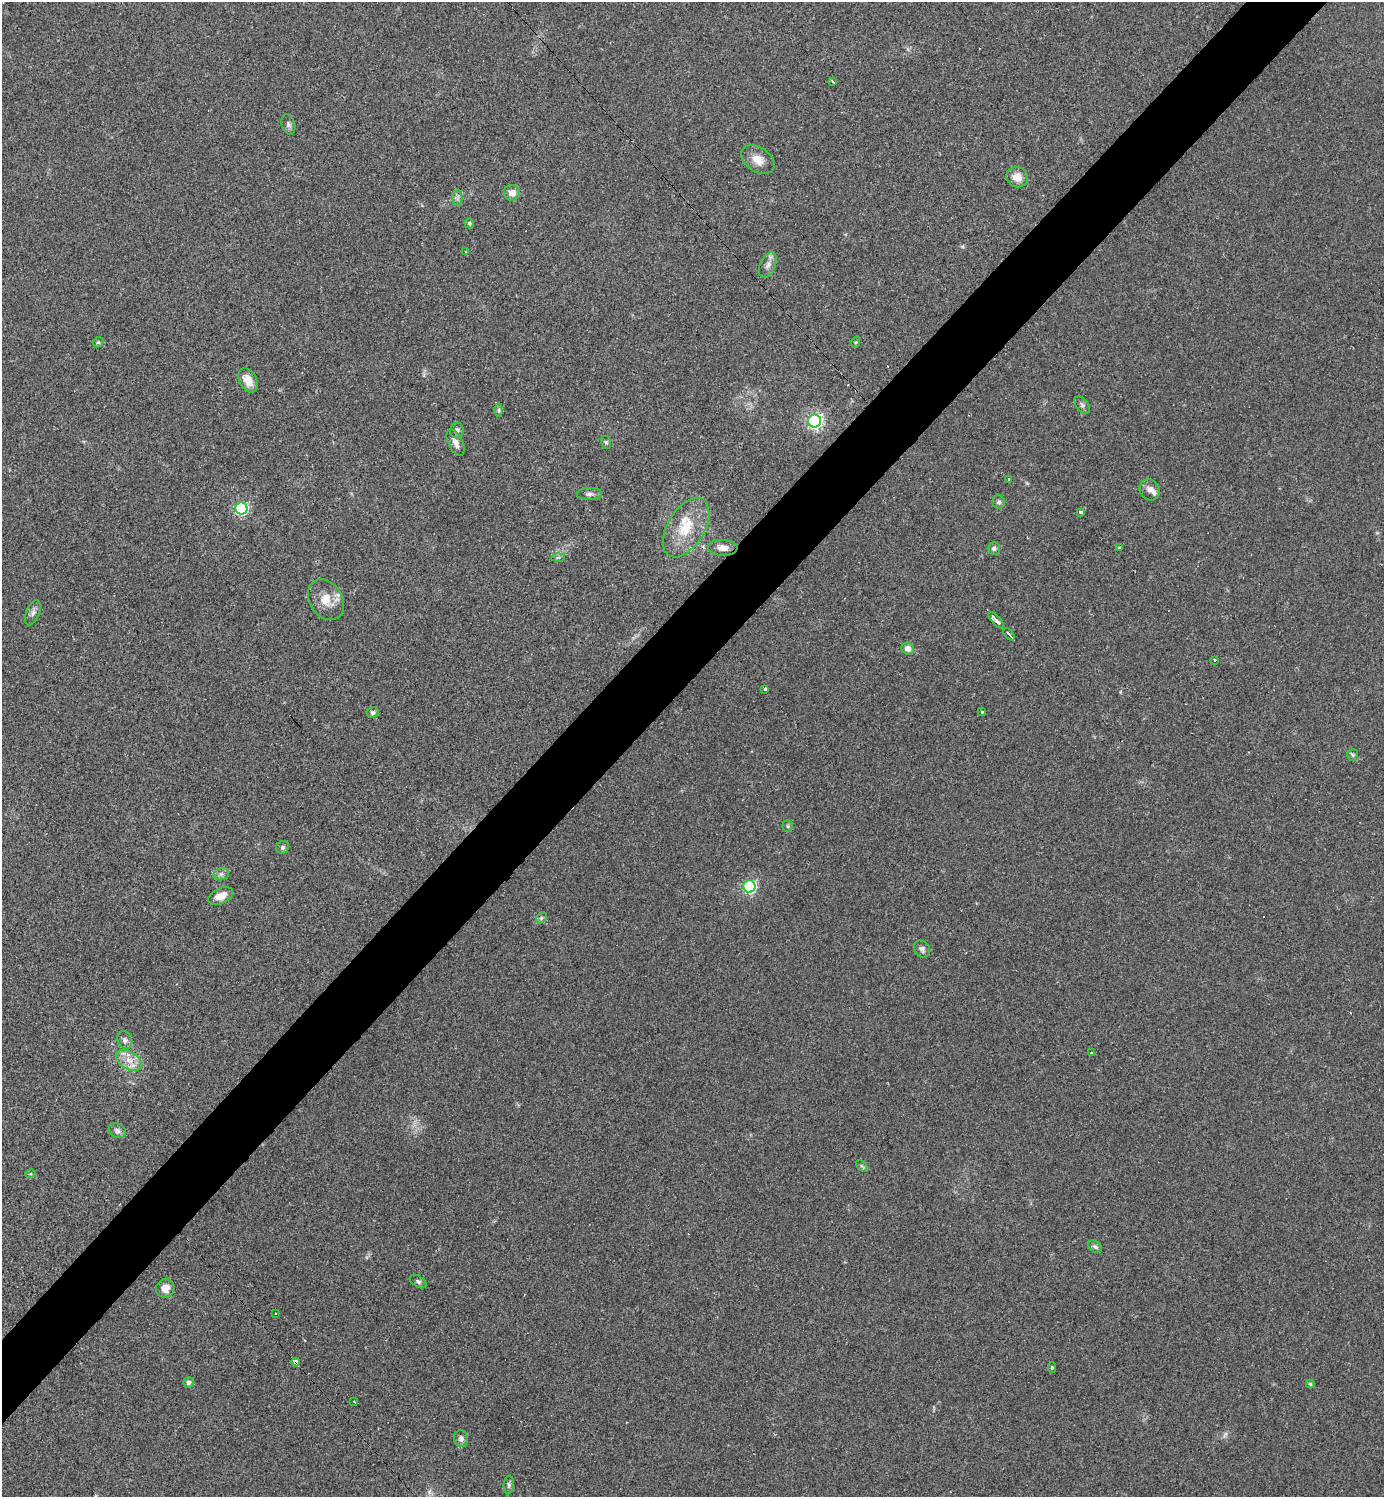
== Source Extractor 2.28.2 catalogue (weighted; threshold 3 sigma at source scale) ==
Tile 10 of 4 x 4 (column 2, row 3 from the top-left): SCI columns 1679-3060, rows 1495-2989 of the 5977 x 5978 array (HDU 1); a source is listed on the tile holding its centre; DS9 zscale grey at full resolution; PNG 1386 x 1499 px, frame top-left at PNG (2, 2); each listed source drawn as its Kron ellipse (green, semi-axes under 4 px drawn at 4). Shown black and unused: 5% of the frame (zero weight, under 2 of 3 exposures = <1% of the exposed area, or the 3 px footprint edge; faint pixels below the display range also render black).
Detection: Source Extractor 2.28.2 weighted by HDU 2 'WHT'; one run over the whole footprint, this tile lists its part. Background 0.0334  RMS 0.0063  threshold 0.0283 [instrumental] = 3 sigma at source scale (4.5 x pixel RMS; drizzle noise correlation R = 1.50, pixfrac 1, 0.05/0.05 arcsec/px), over >= 5 px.
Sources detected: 67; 1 too faint to see at this stretch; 1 cosmic-ray / hot-pixel residue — neither listed nor drawn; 2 inside a brighter listed object's ellipse — not listed separately; the other 63 listed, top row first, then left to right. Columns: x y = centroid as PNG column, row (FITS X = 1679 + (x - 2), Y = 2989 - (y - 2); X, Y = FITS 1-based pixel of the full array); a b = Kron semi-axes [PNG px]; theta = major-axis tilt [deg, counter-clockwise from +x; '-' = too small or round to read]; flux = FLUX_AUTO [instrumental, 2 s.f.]
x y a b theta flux
833 81 4 3 - 1.4
288 125 11 6 -75 1.8
758 160 18 12 -34 7.6
1017 177 11 10 - 6.5
512 193 8 7 - 4.5
458 198 8 5 89 1.7
469 223 5 4 - 1.1
465 252 4 2 - 0.56
768 265 14 7 66 3.6
98 342 6 4 43 0.94
856 342 6 4 71 0.83
248 380 13 8 -63 7.4
1082 405 10 6 -54 1.7
499 410 6 4 90 0.93
815 421 6 6 - 170
457 430 8 6 77 2.5
606 442 6 5 - 1.1
456 443 14 7 -64 3.7
1009 479 3 3 - 1.2
1150 490 11 9 -48 4.3
589 494 12 6 3 2.5
999 502 7 6 - 1.5
241 508 6 6 - 95
1081 512 3 3 - 3.9
686 528 33 18 59 22
723 548 15 8 -3 4.8
994 548 6 6 - 1.9
1119 548 3 3 - 1
558 557 7 4 3 1
326 600 22 16 -58 11
33 613 13 6 68 2.6
996 620 10 3 -46 7.8
1009 634 7 2 -50 2.1
908 649 6 6 - 4
1215 660 3 3 - 1.3
765 689 3 3 - 4.1
373 712 6 5 - 1.5
982 712 3 3 - 1
1353 755 6 5 - 1
788 826 6 5 - 0.96
283 847 7 6 - 1.4
221 874 8 6 20 1.9
749 886 6 6 - 100
221 896 13 7 23 6.8
541 918 6 4 46 1
922 949 9 7 -50 2.3
125 1040 9 7 -63 2.6
1092 1053 3 3 - 2.3
129 1060 14 8 -33 7
117 1131 9 7 -26 2.5
862 1166 7 4 -44 0.94
30 1174 5 3 - 0.59
1095 1247 8 5 -37 1.5
418 1281 9 5 -32 1.6
165 1288 9 9 - 5.6
275 1313 3 2 - 0.8
296 1362 4 3 - 60
1052 1368 5 4 - 0.93
189 1382 5 5 - 2.8
1310 1384 4 4 - 0.81
354 1401 3 3 - 0.71
461 1439 8 7 - 2.6
509 1485 9 5 85 1.5
Overlapping masked pixels (flux is a lower limit): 1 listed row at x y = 296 1362